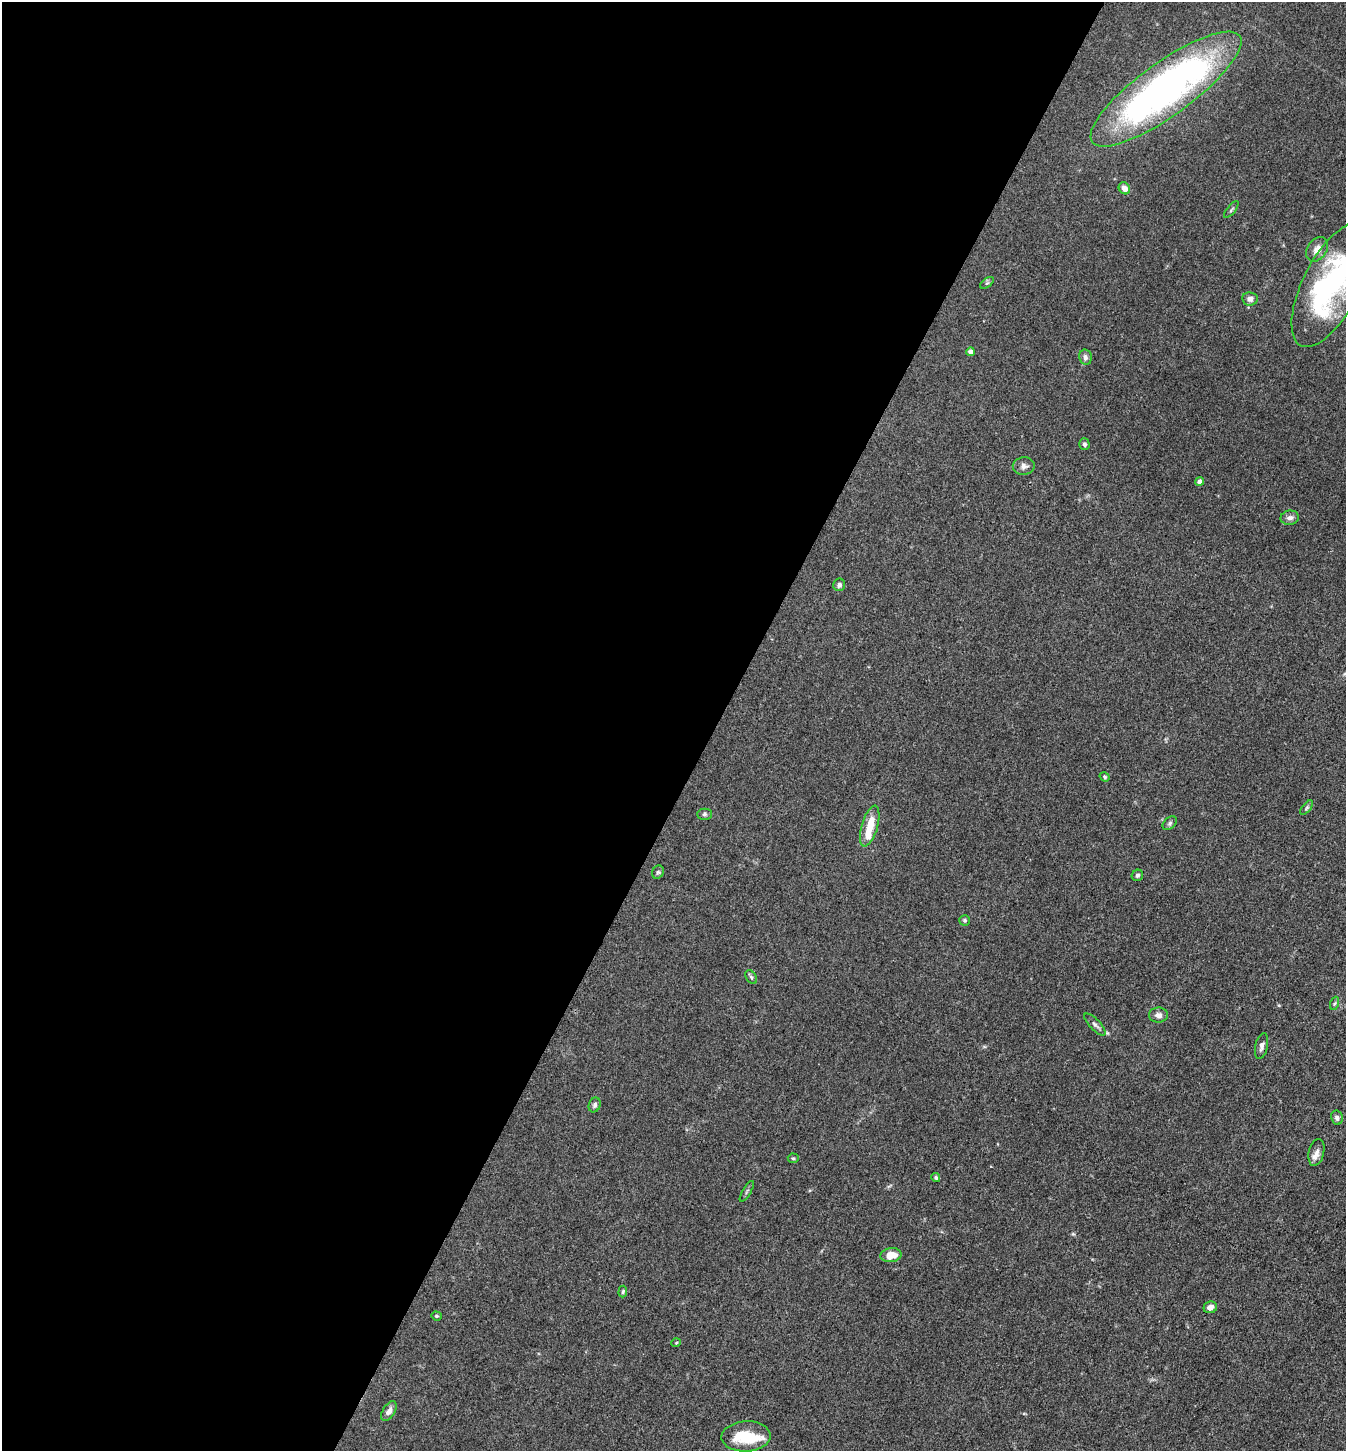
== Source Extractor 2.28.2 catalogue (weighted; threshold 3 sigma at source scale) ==
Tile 5 of 4 x 4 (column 1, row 2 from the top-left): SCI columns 287-1630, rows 2903-4351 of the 5809 x 5802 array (HDU 1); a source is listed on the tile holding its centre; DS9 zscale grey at full resolution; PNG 1348 x 1453 px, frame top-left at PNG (2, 2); each listed source drawn as its Kron ellipse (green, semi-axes under 4 px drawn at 4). Shown black and unused: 53% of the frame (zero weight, under 3 of 4 exposures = <1% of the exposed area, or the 3 px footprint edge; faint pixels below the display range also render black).
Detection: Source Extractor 2.28.2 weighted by HDU 2 'WHT'; one run over the whole footprint, this tile lists its part. Background 0.0789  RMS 0.0063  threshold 0.0282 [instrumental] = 3 sigma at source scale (4.5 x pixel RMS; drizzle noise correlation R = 1.50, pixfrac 1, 0.05/0.05 arcsec/px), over >= 5 px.
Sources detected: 45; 3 inside a brighter object's white glare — neither listed nor drawn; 2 inside a brighter listed object's ellipse — not listed separately; the other 40 listed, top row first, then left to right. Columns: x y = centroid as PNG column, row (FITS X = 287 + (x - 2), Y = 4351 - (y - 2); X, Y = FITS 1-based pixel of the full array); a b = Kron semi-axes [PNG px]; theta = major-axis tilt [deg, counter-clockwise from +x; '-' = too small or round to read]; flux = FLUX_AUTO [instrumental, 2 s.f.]
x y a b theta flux
1166 89 91 26 36 290
1124 188 6 5 - 4.3
1231 210 10 3 51 1
1317 249 13 9 54 5.2
987 283 8 4 36 1
1332 285 68 28 63 120
1250 299 8 6 -8 3.3
970 352 4 4 - 3
1085 357 8 6 -79 2
1084 444 5 5 - 1.5
1024 466 11 9 6 2.9
1199 481 4 4 - 3
1290 518 9 7 9 2.7
839 585 6 6 - 1.8
1105 777 5 4 - 0.93
1307 808 9 4 51 1
704 814 7 5 1 1.2
1170 823 8 5 42 1.4
870 826 21 8 74 12
658 872 7 5 64 1.2
1137 875 6 5 - 1.2
965 920 5 5 - 1.2
751 977 7 5 -58 1.1
1335 1003 7 4 70 1
1158 1015 9 7 -1 2.9
1095 1024 14 5 -46 2.1
1261 1046 13 6 77 2.8
595 1105 7 5 68 1.6
1337 1118 7 6 - 1.9
1316 1152 14 7 76 3.3
793 1158 5 5 - 0.84
936 1178 5 3 - 0.94
747 1191 12 3 59 1.1
891 1255 10 7 7 7.4
623 1292 6 4 85 0.95
1210 1307 7 6 - 3.4
436 1316 5 4 - 0.8
676 1343 5 3 - 0.51
389 1411 11 6 58 3.1
746 1436 24 15 3 16
Isophote crosses this tile's border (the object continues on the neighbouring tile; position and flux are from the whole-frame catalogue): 1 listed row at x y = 1332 285